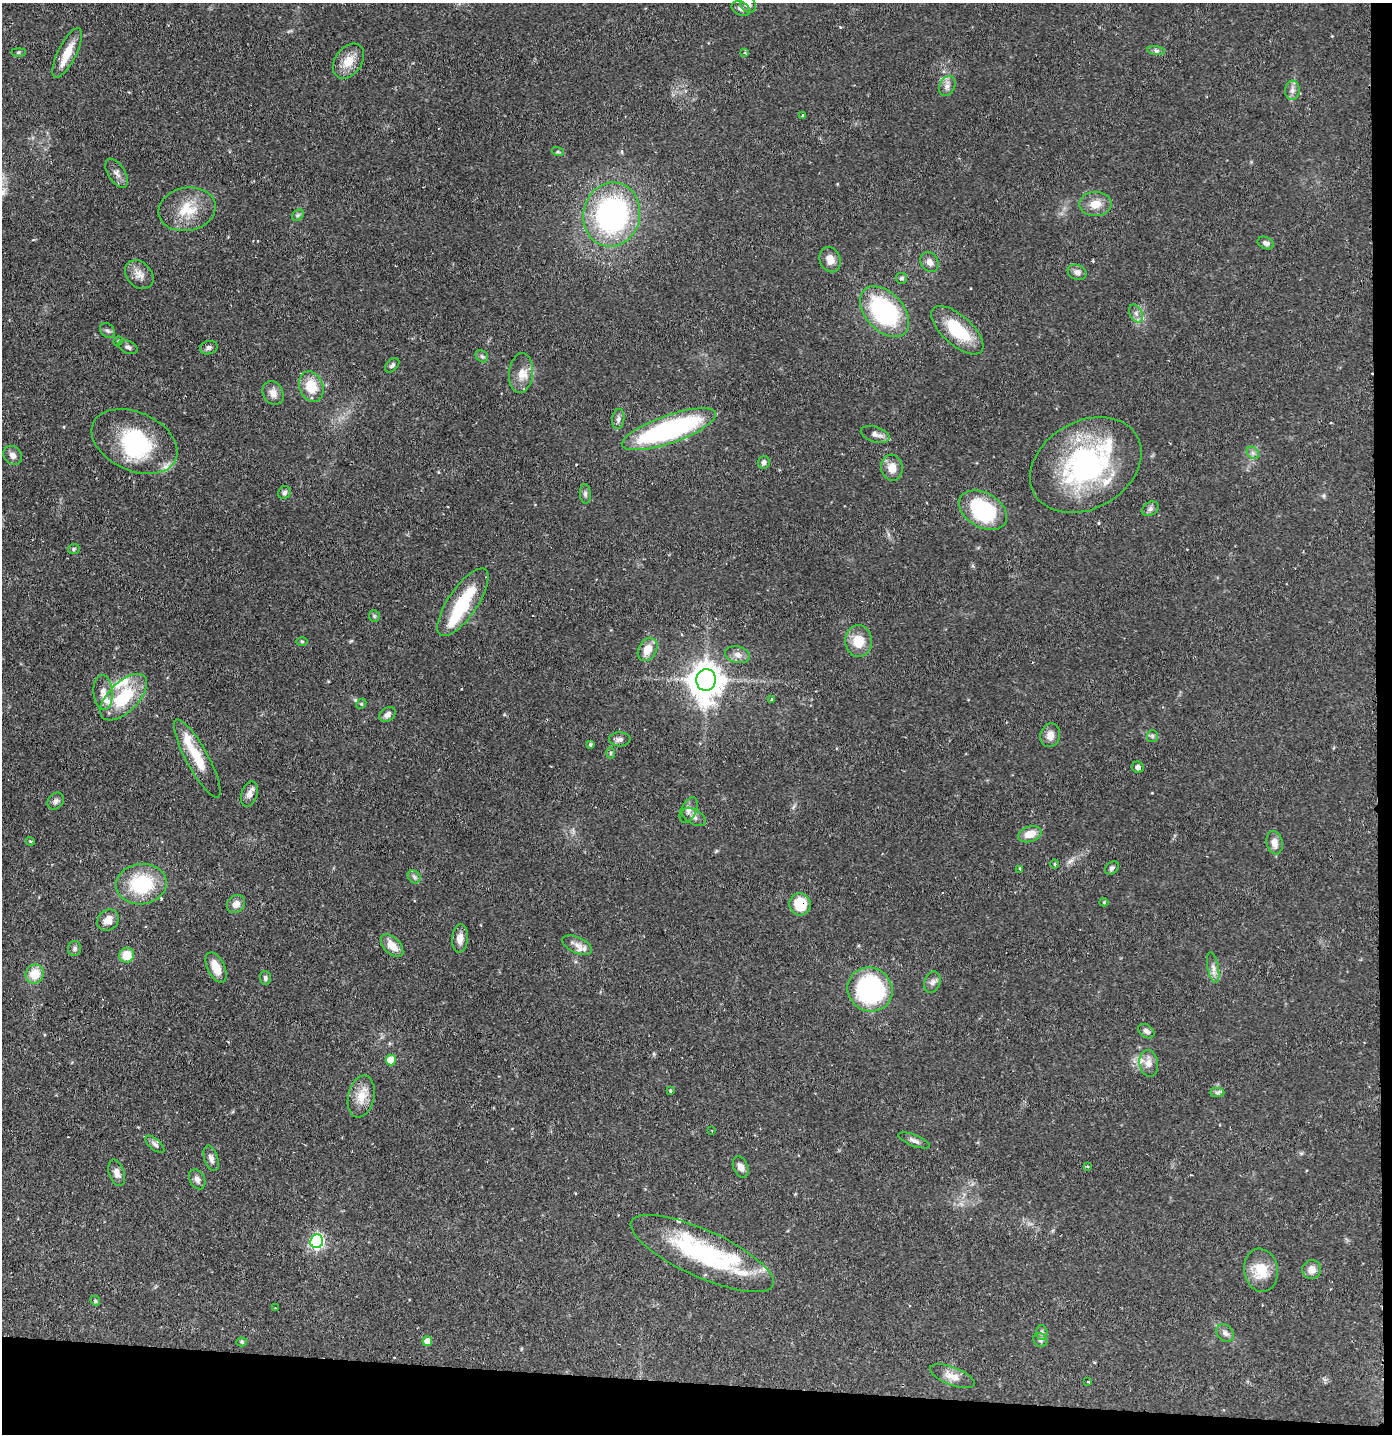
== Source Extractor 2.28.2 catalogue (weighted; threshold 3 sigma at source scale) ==
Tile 9 of 3 x 3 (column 3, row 3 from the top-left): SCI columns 2861-4250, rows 9-1440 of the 4332 x 4304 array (HDU 1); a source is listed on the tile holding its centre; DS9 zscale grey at full resolution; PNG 1394 x 1436 px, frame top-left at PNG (2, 3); each listed source drawn as its Kron ellipse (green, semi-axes under 4 px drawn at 4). Shown black and unused: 5% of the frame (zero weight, under 2 of 3 exposures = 1% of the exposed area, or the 3 px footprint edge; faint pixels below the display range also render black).
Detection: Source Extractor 2.28.2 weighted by HDU 2 'WHT'; one run over the whole footprint, this tile lists its part. Background 0.131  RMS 0.0054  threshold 0.0245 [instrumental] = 3 sigma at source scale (4.5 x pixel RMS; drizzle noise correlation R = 1.50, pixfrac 1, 0.05/0.05 arcsec/px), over >= 5 px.
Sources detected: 137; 4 inside a brighter object's white glare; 3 cosmic-ray / hot-pixel residue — neither listed nor drawn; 9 inside a brighter listed object's ellipse — not listed separately; the other 121 listed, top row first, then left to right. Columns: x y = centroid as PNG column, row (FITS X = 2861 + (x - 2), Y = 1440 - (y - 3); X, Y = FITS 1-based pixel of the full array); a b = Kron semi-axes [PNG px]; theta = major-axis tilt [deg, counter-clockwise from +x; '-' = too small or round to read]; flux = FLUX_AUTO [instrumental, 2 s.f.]
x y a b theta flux
748 4 9 7 -50 3.3
741 9 10 6 -26 2
1156 51 9 4 -9 1.3
18 52 7 4 0 0.73
67 53 27 9 63 9.8
745 53 4 3 - 0.87
348 61 19 13 54 8.8
947 86 10 7 63 2.7
1292 90 9 7 88 2.5
803 115 4 3 - 0.72
558 152 6 4 -18 0.68
117 173 16 8 -57 3.1
1095 204 16 12 0 7
187 209 29 21 10 16
298 215 6 5 - 1.1
612 215 32 28 77 120
1266 243 8 6 -23 1.9
830 260 13 10 -68 5
930 262 10 8 -56 3.2
1077 272 10 7 -23 2.6
139 275 16 12 -46 4.9
902 278 6 5 - 1.1
885 312 30 19 -47 69
1136 313 9 6 -63 2.3
957 330 32 14 -42 25
107 331 8 6 -42 1.4
118 341 5 4 - 0.66
128 347 10 6 -26 1.6
209 348 9 6 14 1.5
482 356 7 5 -43 1.2
392 365 8 5 46 1.4
521 373 20 12 84 6.7
311 387 16 12 -69 13
273 393 12 10 -62 4
618 419 10 6 82 2
669 429 50 14 19 100
875 434 15 7 -18 3
134 441 45 29 -24 49
1253 453 7 5 -45 1.5
13 455 10 8 -49 3
764 462 6 5 - 2
1086 465 59 43 30 100
892 468 13 10 -83 5.9
284 492 7 6 - 1.5
585 494 10 5 -86 1.5
1150 509 9 6 30 1.8
983 510 26 17 -29 48
74 549 6 5 - 0.86
463 602 40 14 56 32
374 616 6 5 - 0.87
302 641 6 4 0 0.64
859 641 16 13 -85 12
648 650 12 9 59 7.6
738 655 13 8 -13 3.3
706 680 11 10 - 1100
103 692 18 9 -86 4.8
124 697 29 15 45 28
771 700 3 3 - 1.4
361 704 5 4 - 0.69
388 714 9 6 39 2.3
1050 735 12 9 78 4.2
1152 736 6 5 - 1
620 739 10 7 -2 2
590 745 4 3 - 0.78
610 753 6 4 89 0.69
197 758 44 11 -61 15
1138 767 6 5 - 1.7
249 794 13 8 72 3.7
56 801 9 7 48 1.8
689 810 14 7 65 3
694 817 13 7 -31 2.7
1030 834 12 7 18 7
30 841 4 3 - 0.53
1275 843 12 8 -78 4.2
1055 864 5 3 - 0.5
1112 868 8 5 40 1.4
1020 869 3 3 - 0.73
414 877 7 5 -46 1.4
141 884 25 20 7 35
1104 902 4 4 - 0.55
236 904 10 8 43 3.9
800 904 11 10 - 14
108 920 11 10 - 5.4
460 938 14 8 85 4.9
577 945 16 8 -24 3.7
392 946 14 8 -46 6.9
74 948 7 6 - 1.3
127 955 7 7 - 11
216 967 16 8 -63 7.7
1213 967 15 5 -79 2.9
35 974 9 9 - 11
265 978 7 5 -87 1.3
932 982 11 8 71 2.3
870 989 23 21 -35 86
1146 1031 9 6 -35 1.8
391 1060 5 5 - 12
1149 1063 13 9 -82 4.3
670 1091 3 3 - 0.58
1217 1093 7 4 -1 1.2
361 1097 21 13 78 8.8
712 1130 3 2 - 0.48
914 1140 16 5 -22 2.3
155 1144 12 5 -41 1.7
211 1158 13 7 -72 2.4
1087 1166 3 3 - 0.66
741 1167 11 7 -66 3.4
117 1173 14 7 -72 3.2
197 1179 10 7 -61 2.3
317 1241 7 6 - 110
702 1253 78 23 -24 69
1261 1270 21 17 -80 13
1312 1270 9 9 - 4.5
95 1301 5 4 - 0.84
275 1308 3 3 - 0.37
1042 1332 7 5 -89 1.4
1225 1333 9 7 -49 2.3
1040 1340 7 6 - 1.4
427 1341 5 5 - 5.1
242 1342 5 4 - 0.76
952 1376 24 9 -21 6.1
1088 1382 3 2 - 0.42
Overlapping masked pixels (flux is a lower limit): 1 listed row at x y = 800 904
Isophote crosses this tile's border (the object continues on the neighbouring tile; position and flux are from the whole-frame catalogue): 1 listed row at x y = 748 4